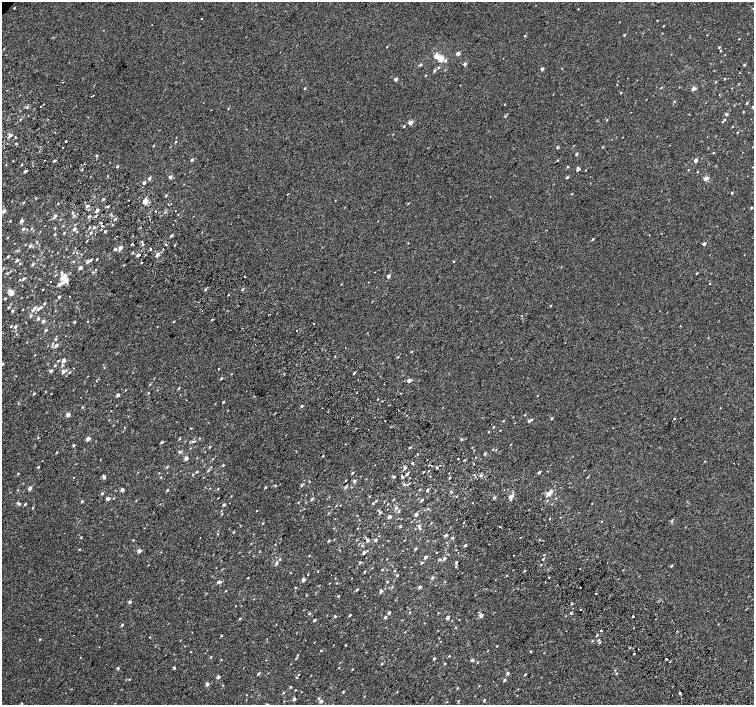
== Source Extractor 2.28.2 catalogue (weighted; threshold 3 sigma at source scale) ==
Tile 6 of 4 x 4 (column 2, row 2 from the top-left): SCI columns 1539-3041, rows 3080-4485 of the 6074 x 6092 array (HDU 1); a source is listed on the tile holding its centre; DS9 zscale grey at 2 x 2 block average (1 PNG px = mean of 2 x 2 image px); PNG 756 x 707 px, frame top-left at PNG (2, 2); no overlay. Shown black and unused: <1% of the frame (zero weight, under 2 of 3 exposures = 2% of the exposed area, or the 3 px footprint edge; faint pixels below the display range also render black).
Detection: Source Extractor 2.28.2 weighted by HDU 2 'WHT'; one run over the whole footprint, this tile lists its part. Background 9.91e-05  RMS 0.0034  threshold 0.0155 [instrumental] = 3 sigma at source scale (4.5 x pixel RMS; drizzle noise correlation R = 1.50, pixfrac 1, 0.0396/0.0396 arcsec/px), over >= 5 px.
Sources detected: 474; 16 cosmic-ray / hot-pixel residue — not listed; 2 coinciding with a brighter row at this scale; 13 inside a brighter listed object's ellipse — not listed separately; the other 443 listed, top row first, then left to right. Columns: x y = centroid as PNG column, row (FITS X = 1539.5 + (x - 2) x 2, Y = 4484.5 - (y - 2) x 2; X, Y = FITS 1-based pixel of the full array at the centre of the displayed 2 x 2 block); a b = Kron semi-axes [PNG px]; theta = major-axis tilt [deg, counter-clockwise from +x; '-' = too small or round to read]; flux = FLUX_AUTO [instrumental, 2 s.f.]
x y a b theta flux
14 8 2 2 - 2.3
578 9 2 2 - 0.35
201 18 2 2 - 1.3
657 20 2 2 - 0.37
663 26 2 2 - 0.37
624 35 2 2 - 0.78
525 36 2 2 - 1.2
739 39 2 2 - 0.33
387 47 2 2 - 0.35
719 47 2 2 - 0.81
720 51 2 2 - 0.52
458 53 2 2 - 5.3
435 56 6 3 54 3.3
440 58 3 3 - 18
445 60 4 3 - 1.1
465 64 2 2 - 2.6
421 65 3 3 - 0.95
744 65 3 2 - 1.1
438 68 3 3 - 0.65
562 68 2 2 - 0.28
542 69 3 2 - 2.6
434 71 4 3 - 0.99
426 75 2 2 - 0.38
396 79 2 2 - 3
725 79 2 2 - 0.53
62 82 2 2 - 0.33
739 84 2 2 - 0.31
661 87 2 2 - 0.46
305 88 3 2 - 0.6
693 89 6 4 39 1.9
621 92 3 2 - 0.45
93 95 3 2 - 3.6
674 102 3 2 - 0.54
747 103 3 2 - 0.74
505 104 2 2 - 3.2
41 106 2 2 - 1.6
27 107 3 2 - 0.6
752 107 3 2 - 0.52
228 108 3 2 - 0.44
743 112 3 2 - 0.35
726 114 3 2 - 2.1
505 116 3 2 - 0.54
724 119 3 2 - 0.69
607 120 3 2 - 0.49
410 122 2 2 - 9.2
722 122 3 2 - 0.33
404 126 2 2 - 0.83
737 132 3 2 - 0.37
10 135 6 3 32 1.5
15 137 2 2 - 3.4
66 141 2 2 - 2
175 142 3 2 - 0.55
16 143 2 2 - 3.5
154 145 2 2 - 0.42
62 147 2 2 - 1.2
557 147 3 2 - 1.2
603 147 3 2 - 0.51
713 152 3 2 - 0.41
576 154 3 2 - 1.3
97 155 2 2 - 6
44 160 2 2 - 0.33
192 160 3 3 - 1.2
558 160 2 2 - 0.39
696 160 3 3 - 2.4
54 161 4 2 - 0.7
21 165 3 2 - 0.53
70 165 2 2 - 0.27
117 166 3 2 - 0.77
568 166 3 2 - 0.59
753 167 2 2 - 0.3
578 169 6 3 35 1.5
586 170 2 2 - 0.31
689 170 2 2 - 0.3
25 171 3 2 - 1.6
697 172 2 2 - 0.55
170 177 3 2 - 2.5
567 177 3 2 - 1.1
149 178 3 3 - 1.4
706 178 3 3 - 5
144 183 2 2 - 1.9
732 192 2 2 - 0.94
572 194 2 2 - 0.5
166 195 3 2 - 0.63
36 198 3 2 - 0.49
103 199 3 2 - 0.65
129 200 2 2 - 0.89
335 200 2 2 - 0.75
145 201 5 4 - 4.4
23 202 3 2 - 0.72
58 203 3 2 - 0.35
408 203 3 2 - 0.45
87 206 5 2 - 1
108 206 3 2 - 0.92
751 208 3 2 - 0.77
97 210 3 2 - 2.7
175 210 2 2 - 0.81
4 211 3 3 - 2.8
72 212 3 2 - 0.85
55 216 4 3 - 1.9
74 216 4 3 - 1.2
96 216 3 2 - 0.79
115 219 3 2 - 0.71
10 221 3 2 - 0.42
21 221 3 3 - 2.3
101 223 2 2 - 1
113 224 2 2 - 0.39
102 226 2 2 - 1.1
94 227 3 3 - 0.98
31 228 3 2 - 0.55
55 228 3 2 - 0.51
23 229 3 3 - 1
74 229 3 2 - 2.1
101 229 2 2 - 2
105 231 3 2 - 0.92
64 233 3 2 - 0.51
91 233 3 2 - 1
55 234 3 2 - 0.5
171 236 5 2 - 0.77
7 238 3 2 - 0.33
593 239 3 2 - 0.77
37 242 3 2 - 0.52
408 243 2 2 - 0.37
132 244 2 2 - 1.7
143 244 2 2 - 1.7
166 244 2 2 - 2.4
704 244 3 2 - 2
174 245 2 2 - 0.44
30 246 4 3 - 1.2
120 248 3 2 - 4.3
115 249 3 3 - 1.2
150 249 2 2 - 4.4
163 249 2 2 - 1.9
133 252 3 2 - 0.43
77 253 2 2 - 1.5
137 255 3 2 - 1.4
157 255 6 3 57 2
8 256 3 2 - 0.81
97 259 3 2 - 0.4
17 260 3 2 - 1.7
74 261 3 2 - 0.35
88 261 4 3 - 1.7
453 261 3 2 - 0.48
141 262 2 2 - 2.1
20 263 3 2 - 0.4
33 264 3 3 - 1
561 267 2 2 - 0.3
4 268 3 2 - 0.47
80 268 2 2 - 3
375 272 2 2 - 0.28
697 273 3 2 - 0.5
244 276 2 2 - 4.9
388 276 2 2 - 3.2
23 279 4 3 - 1.1
66 279 8 5 -60 7.1
19 280 3 2 - 0.35
51 282 2 2 - 1
59 284 4 3 - 1.5
710 284 2 2 - 0.95
205 289 3 3 - 0.91
242 289 4 2 - 0.83
12 293 6 4 38 2.9
228 295 2 2 - 0.41
70 296 2 2 - 2
59 297 2 2 - 1.9
5 299 3 2 - 0.63
44 304 3 2 - 0.84
550 306 2 2 - 0.46
8 307 3 3 - 0.55
40 307 4 3 - 1.3
34 308 5 3 - 1.6
12 311 3 3 - 0.77
31 316 4 3 - 1
38 318 4 3 - 1.1
212 319 2 2 - 2.8
43 321 3 3 - 1.7
174 321 3 2 - 0.55
74 322 3 2 - 0.9
314 323 2 2 - 3.3
11 326 2 2 - 0.63
15 327 4 3 - 0.98
46 330 3 2 - 1.1
297 330 2 2 - 2.4
56 340 3 2 - 0.65
56 345 4 3 - 1.9
345 347 2 2 - 0.85
412 351 2 2 - 2.9
398 357 3 2 - 0.48
63 360 3 3 - 4.8
2 364 3 2 - 0.65
55 365 3 2 - 0.58
62 365 4 3 - 0.92
104 368 2 2 - 0.42
218 369 2 2 - 0.36
51 371 4 3 - 1.4
63 371 4 4 - 2.1
69 372 3 2 - 0.71
355 373 3 2 - 0.68
221 378 3 2 - 0.85
358 379 2 2 - 0.39
409 380 2 2 - 3.8
178 388 3 2 - 0.72
148 393 2 2 - 0.44
34 394 3 2 - 0.79
118 395 2 2 - 3
537 396 2 2 - 0.33
223 402 3 2 - 0.69
301 406 3 2 - 1
82 407 3 2 - 0.45
327 412 2 2 - 0.3
68 415 2 2 - 5.3
525 415 3 2 - 0.61
552 418 3 2 - 0.9
532 419 3 2 - 0.61
674 419 2 2 - 0.94
109 420 2 2 - 0.31
385 421 2 2 - 2.2
503 421 3 2 - 0.5
529 421 2 2 - 1.8
493 427 3 2 - 0.56
191 428 3 2 - 0.45
500 430 2 2 - 0.34
488 432 3 2 - 0.4
38 438 3 2 - 0.4
88 439 3 2 - 5.7
179 439 3 2 - 0.59
461 439 3 2 - 0.85
193 441 6 3 1 1.2
162 442 3 2 - 0.96
73 445 3 2 - 1.1
510 445 2 2 - 0.3
210 447 2 2 - 0.65
410 447 3 2 - 0.81
493 449 2 2 - 0.44
180 452 4 4 - 1.1
56 453 3 2 - 0.48
485 454 3 3 - 1.1
323 456 2 2 - 0.5
186 458 3 2 - 3.3
212 459 2 2 - 0.37
458 459 2 2 - 3
464 460 3 2 - 0.54
412 463 2 2 - 1.6
223 465 3 2 - 0.57
38 467 2 2 - 0.7
167 467 4 3 - 0.83
211 467 3 2 - 0.34
405 468 3 2 - 2
437 468 3 2 - 0.97
207 471 3 2 - 0.54
428 471 2 2 - 0.38
196 472 4 2 - 0.66
423 472 2 2 - 0.54
539 472 3 2 - 1.4
352 473 3 2 - 0.7
18 474 3 2 - 0.66
407 474 4 3 - 1
481 475 2 2 - 2.1
74 477 2 2 - 0.27
104 477 4 3 - 2.5
161 477 3 2 - 0.41
393 477 4 3 - 0.91
402 477 3 3 - 1.1
587 477 2 2 - 0.46
449 478 2 2 - 0.61
345 481 2 2 - 0.44
354 481 3 3 - 1.9
404 484 3 3 - 0.9
302 485 5 2 - 1.2
265 487 3 2 - 0.87
30 488 3 2 - 3.1
345 488 4 3 - 1.2
218 489 3 2 - 0.4
420 489 3 2 - 0.41
18 490 3 2 - 0.39
122 490 3 3 - 1.9
167 490 2 2 - 0.91
427 490 3 2 - 0.84
102 493 3 2 - 1
451 493 3 2 - 0.47
550 493 8 4 62 3
456 496 2 2 - 0.77
494 497 4 3 - 1.1
510 497 4 3 - 2.6
108 499 4 3 - 2.5
312 499 4 3 - 1.1
393 500 3 2 - 0.41
422 500 3 2 - 1.3
82 501 3 2 - 0.96
376 501 2 2 - 0.61
384 501 3 2 - 0.34
298 502 3 2 - 0.46
473 502 2 2 - 0.36
373 503 3 2 - 0.62
592 503 2 2 - 0.33
19 504 4 3 - 1
25 504 3 2 - 0.89
388 504 2 2 - 0.38
224 505 3 2 - 1.4
336 505 2 2 - 0.37
340 505 2 2 - 0.26
33 508 3 2 - 0.44
396 508 2 2 - 2.3
428 509 3 2 - 0.63
256 511 3 2 - 0.32
399 511 3 3 - 0.91
328 513 3 2 - 0.36
380 513 4 3 - 0.86
487 513 2 2 - 0.58
222 514 3 2 - 0.42
416 515 2 2 - 2.2
390 517 2 2 - 2.7
550 519 2 2 - 1.8
602 521 2 2 - 0.34
262 523 3 2 - 0.46
431 523 2 2 - 0.44
400 526 2 2 - 0.8
419 526 4 3 - 1.2
500 526 2 2 - 0.38
357 529 3 2 - 0.29
233 532 3 2 - 0.58
217 534 2 2 - 0.4
445 535 3 2 - 1.4
81 537 3 2 - 0.53
520 537 2 2 - 0.91
133 540 2 2 - 0.44
368 540 3 3 - 2.4
375 540 2 2 - 1.9
404 540 2 2 - 0.28
329 541 3 2 - 0.77
465 545 3 2 - 1.3
362 546 3 2 - 0.51
415 549 3 2 - 1.2
79 550 3 2 - 0.49
139 551 2 2 - 4.9
259 552 2 2 - 0.35
437 552 2 2 - 0.4
364 553 2 2 - 2.5
513 555 2 2 - 1.5
425 557 4 3 - 1.5
444 558 3 2 - 1.9
280 559 3 2 - 0.66
387 559 2 2 - 1.8
440 559 3 3 - 0.96
360 562 3 2 - 1.3
456 562 3 3 - 1.2
276 563 4 4 - 1.3
422 563 3 3 - 0.89
671 566 3 2 - 0.88
580 569 2 2 - 0.63
382 570 2 2 - 0.41
318 571 2 2 - 0.31
364 571 3 2 - 0.7
524 571 3 2 - 0.76
290 573 2 2 - 0.31
308 574 2 2 - 0.33
397 575 3 2 - 0.57
248 578 2 2 - 0.43
432 578 3 3 - 1.3
549 578 2 2 - 1.3
303 580 2 2 - 3.3
219 582 4 3 - 2.4
387 582 3 2 - 0.51
329 583 2 2 - 0.28
336 583 3 2 - 0.37
420 587 2 2 - 2.5
581 587 2 2 - 1
295 588 3 2 - 0.56
357 590 3 2 - 1.1
226 591 2 2 - 0.51
381 591 3 2 - 2.2
596 593 2 2 - 2.7
338 596 3 2 - 0.7
130 602 3 3 - 1.5
572 603 3 2 - 0.7
581 610 2 2 - 0.8
389 613 2 2 - 2.8
438 613 3 2 - 0.36
571 613 3 3 - 0.84
309 614 3 2 - 0.62
350 615 2 2 - 1.1
481 615 2 2 - 4.2
335 616 3 2 - 0.88
633 616 2 2 - 81
385 617 3 3 - 1.2
240 618 3 2 - 0.7
447 618 2 2 - 3.2
655 619 2 2 - 0.31
314 620 2 2 - 2.4
718 624 3 2 - 0.3
122 625 3 2 - 0.93
601 630 2 2 - 1.3
405 632 2 2 - 0.31
597 635 3 2 - 0.62
221 636 2 2 - 0.73
149 637 3 2 - 0.35
40 639 2 2 - 0.55
598 640 4 2 - 0.77
592 641 3 2 - 0.5
600 643 3 2 - 0.65
345 645 2 2 - 0.53
497 646 2 2 - 0.42
630 648 2 2 - 1.1
638 649 2 2 - 1.5
321 650 3 2 - 0.53
531 651 3 2 - 0.57
190 652 2 2 - 0.36
634 654 2 2 - 8.8
297 655 3 2 - 0.52
449 656 3 2 - 0.52
210 657 3 2 - 0.59
434 659 2 2 - 1.6
666 659 2 2 - 1.8
472 660 3 2 - 1.2
477 662 3 2 - 0.43
382 663 3 2 - 0.62
445 664 3 3 - 0.6
339 667 3 2 - 0.32
118 668 3 2 - 1.1
174 668 2 2 - 1.5
352 669 2 2 - 0.42
615 670 3 2 - 0.46
507 673 4 3 - 0.97
258 674 4 2 - 0.89
525 674 3 2 - 0.61
299 675 2 2 - 0.33
218 677 2 2 - 2.9
296 677 2 2 - 0.44
129 679 2 2 - 0.36
504 680 3 3 - 1
207 684 2 2 - 4
479 686 2 2 - 0.34
290 687 3 2 - 0.6
457 688 3 2 - 0.56
295 690 2 2 - 0.42
343 692 2 2 - 0.71
283 693 3 2 - 0.68
680 693 3 2 - 0.91
246 695 2 2 - 0.28
294 699 3 2 - 1.8
484 700 3 2 - 0.82
321 701 3 3 - 2.4
458 701 3 2 - 0.52
21 703 2 2 - 0.54
Overlapping masked pixels (flux is a lower limit): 1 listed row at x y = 633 616
Isophote crosses this tile's border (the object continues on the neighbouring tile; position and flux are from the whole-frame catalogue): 2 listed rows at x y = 753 167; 2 364
Diffuse or blended objects may show on this block-average render without a row.